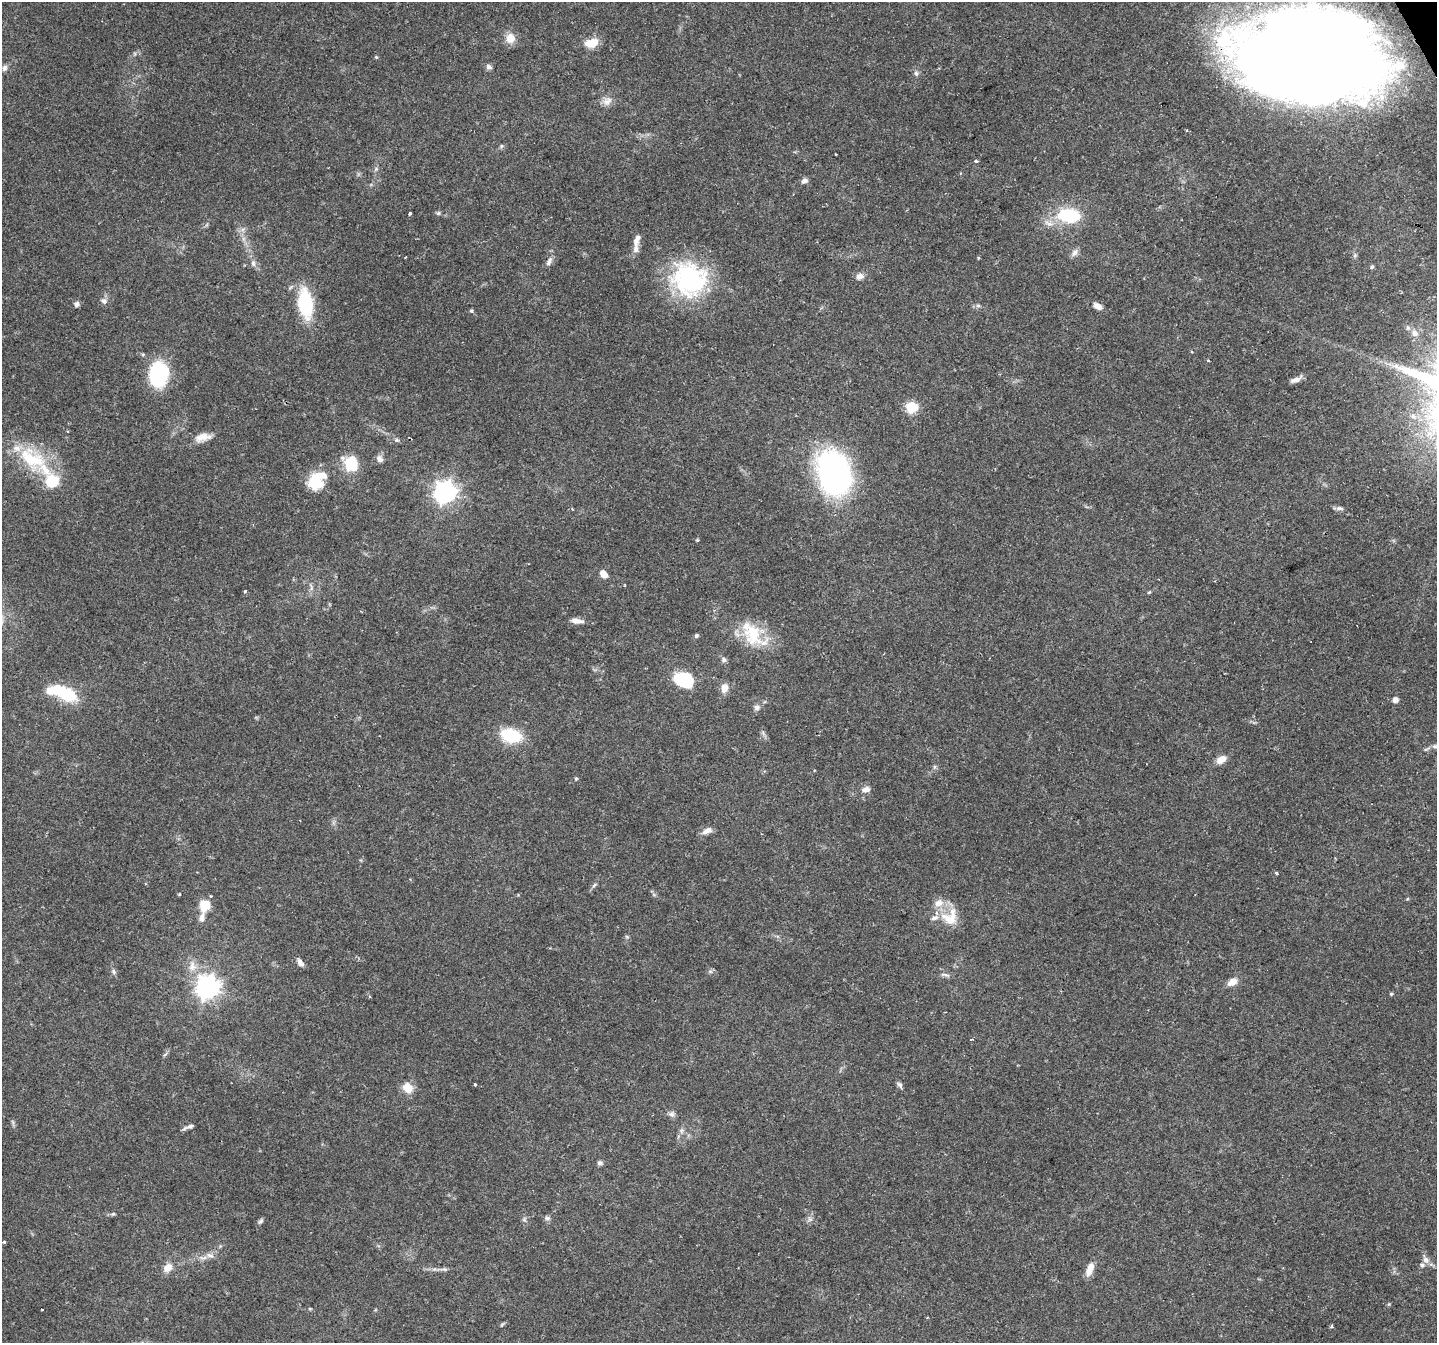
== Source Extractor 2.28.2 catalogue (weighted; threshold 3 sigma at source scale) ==
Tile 10 of 4 x 4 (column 2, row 3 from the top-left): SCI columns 1437-2871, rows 1500-2840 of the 5740 x 5617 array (HDU 1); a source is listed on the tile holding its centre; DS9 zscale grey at full resolution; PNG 1439 x 1345 px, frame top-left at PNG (2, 2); no overlay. Shown black and unused: <1% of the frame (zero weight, under 2 of 3 exposures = <1% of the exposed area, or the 3 px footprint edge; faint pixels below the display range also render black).
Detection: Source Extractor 2.28.2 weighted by HDU 2 'WHT'; one run over the whole footprint, this tile lists its part. Background 0.0931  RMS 0.0052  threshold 0.0235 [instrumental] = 3 sigma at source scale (4.5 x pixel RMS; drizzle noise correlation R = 1.50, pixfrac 1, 0.0396/0.0396 arcsec/px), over >= 5 px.
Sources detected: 122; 4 inside a brighter object's white glare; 2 cosmic-ray / hot-pixel residue — not listed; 12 inside a brighter listed object's ellipse — not listed separately; the other 104 listed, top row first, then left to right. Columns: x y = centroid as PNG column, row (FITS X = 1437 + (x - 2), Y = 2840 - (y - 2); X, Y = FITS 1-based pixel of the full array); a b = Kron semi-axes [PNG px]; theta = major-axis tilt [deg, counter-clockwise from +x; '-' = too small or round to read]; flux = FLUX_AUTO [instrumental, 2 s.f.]
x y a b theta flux
510 38 12 11 - 6.2
592 43 12 8 14 9.6
1310 54 102 59 -6 1300
376 57 5 3 - 0.53
489 67 9 6 -27 1.4
4 68 9 7 65 1.7
916 74 8 6 -85 1.4
607 101 14 10 36 3.8
501 146 6 5 - 0.84
976 161 4 3 - 0.95
804 181 8 6 26 2
438 213 6 5 - 0.84
410 214 3 3 - 1.8
1069 215 28 17 -5 27
636 248 13 7 82 2.7
1074 253 12 7 48 2.2
405 257 3 2 - 0.71
978 258 4 3 - 0.58
549 261 12 6 67 2.2
253 263 8 6 -89 1.5
1372 267 5 4 - 0.85
859 276 9 7 24 3.1
690 279 43 39 -34 67
104 301 10 7 -24 2
305 303 28 13 -84 36
76 304 7 6 - 1.6
978 306 7 4 -1 1
1098 306 10 6 -28 3.6
471 311 5 4 - 0.73
1415 333 12 10 -63 3.9
1208 360 3 2 - 0.87
159 374 19 14 79 62
1296 380 13 5 25 3.1
912 407 6 6 - 44
203 437 23 10 13 5.8
396 440 7 5 -26 1.1
32 459 46 27 -40 34
380 459 10 8 -61 2.5
351 463 15 13 -48 18
834 472 40 29 -71 160
315 482 18 17 - 16
445 492 8 8 - 300
1339 508 10 5 -1 1.5
697 540 5 4 - 0.52
603 574 8 6 -43 5.7
311 587 13 3 -83 1.3
245 591 4 3 - 0.82
1149 592 5 4 - 0.55
577 621 15 6 -6 3.4
752 634 39 21 -61 23
696 636 6 5 - 1
724 660 7 6 - 1.5
684 680 21 16 -14 22
724 688 10 7 78 4.7
62 693 34 12 -18 29
1395 700 5 5 - 3.1
757 707 8 8 - 1.9
763 733 7 4 -72 1.1
511 736 17 11 -15 29
1435 746 8 6 13 1.5
1221 759 10 7 34 6.3
934 767 6 4 71 0.86
576 778 5 4 - 0.64
866 789 11 7 12 2.9
707 831 14 6 25 3.3
1276 873 3 3 - 1.7
594 885 7 4 45 0.96
179 894 4 3 - 0.52
205 905 11 9 66 12
950 917 24 21 52 13
202 918 11 7 81 2.8
627 937 6 4 -19 0.64
300 963 11 6 -58 2.4
192 966 16 10 -88 5.6
710 971 6 4 -19 0.9
113 972 8 6 -72 1.3
946 975 12 4 -16 1.4
1232 982 11 7 31 4.7
208 987 8 8 - 350
1391 994 5 4 - 0.65
971 1039 3 3 - 1.5
474 1084 3 3 - 1.3
899 1085 10 5 -48 1.3
408 1088 11 10 - 7.7
672 1114 8 7 - 1.7
190 1126 11 6 23 1.8
681 1131 7 4 72 1.2
600 1163 7 6 - 1.3
113 1214 7 5 20 0.94
547 1218 7 6 - 1.2
810 1219 7 6 - 1.5
524 1220 7 5 -69 1.2
260 1221 8 5 52 1.1
4 1242 3 3 - 1.6
210 1255 12 7 -18 2.6
1426 1260 10 8 -49 2.5
168 1268 13 10 40 4.7
444 1269 12 4 -4 1.5
1090 1269 18 8 72 4.9
42 1309 3 2 - 0.51
310 1309 6 3 -18 0.53
927 1317 4 2 - 0.44
502 1324 9 3 40 0.73
1332 1326 4 3 - 1
Overlapping masked pixels (flux is a lower limit): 1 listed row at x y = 1310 54